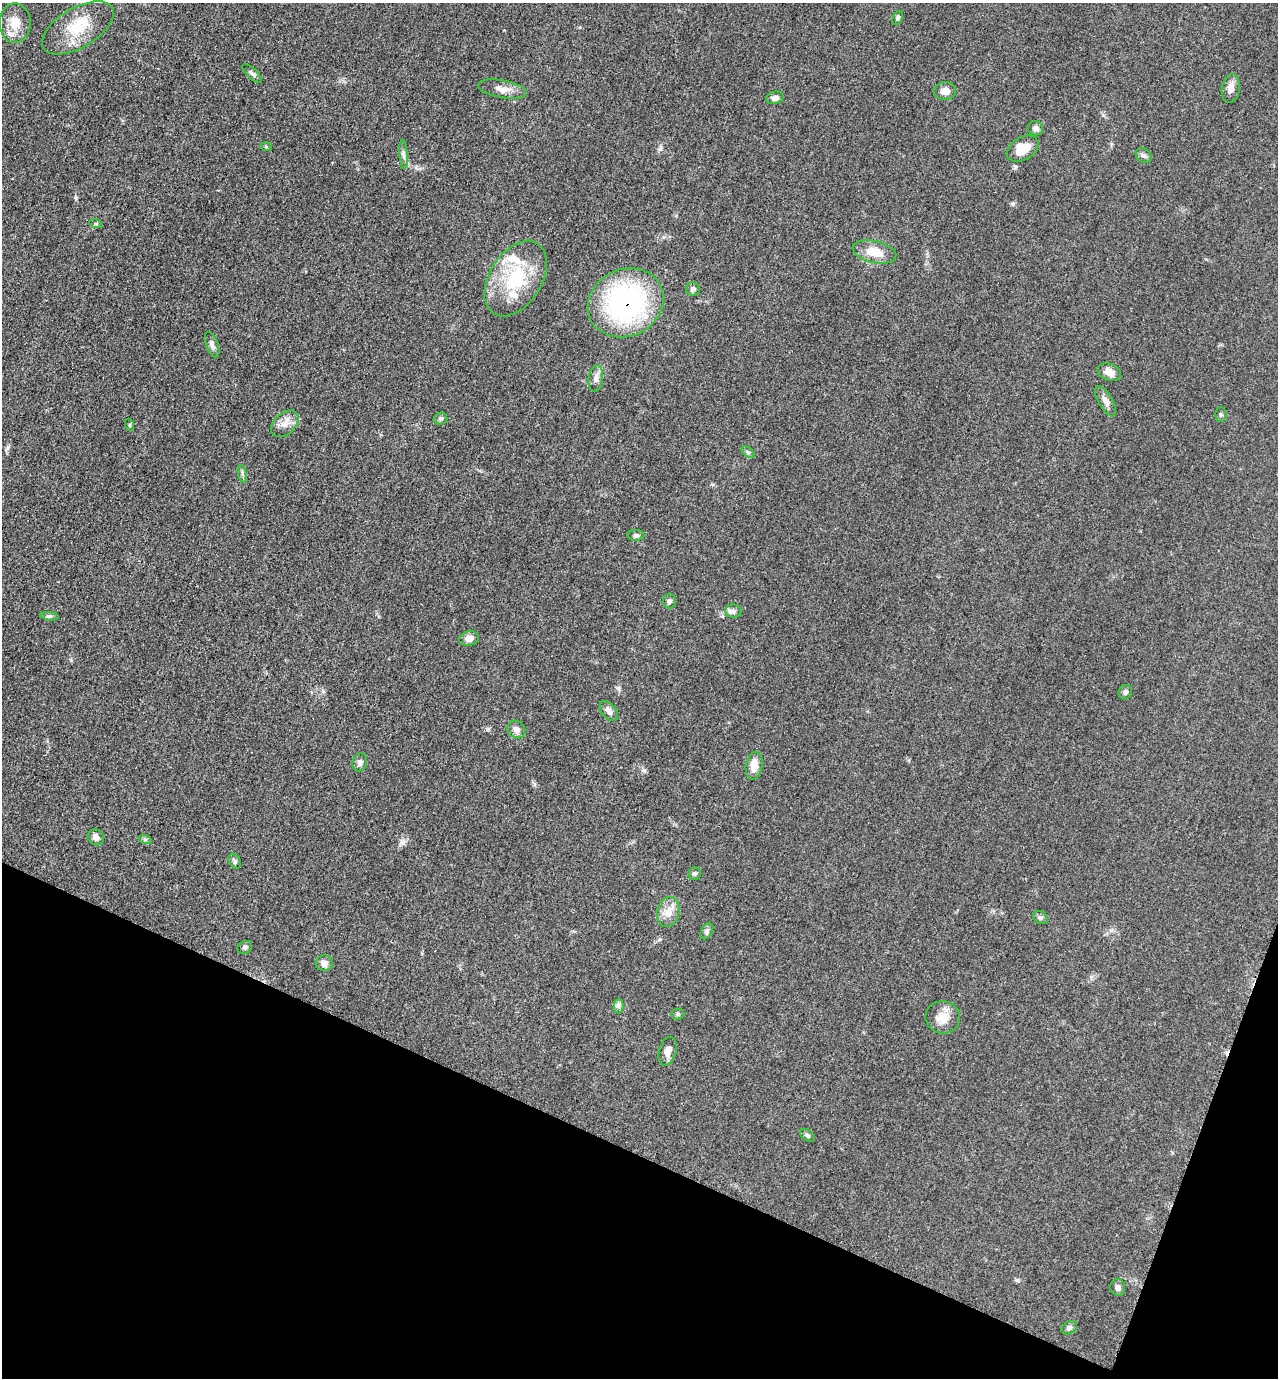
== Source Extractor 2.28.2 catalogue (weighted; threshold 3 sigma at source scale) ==
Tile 15 of 4 x 4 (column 3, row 4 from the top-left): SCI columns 2830-4105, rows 11-1386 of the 5530 x 5520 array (HDU 1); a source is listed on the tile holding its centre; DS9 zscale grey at full resolution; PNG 1280 x 1380 px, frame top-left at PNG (2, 3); each listed source drawn as its Kron ellipse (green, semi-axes under 4 px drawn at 4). Shown black and unused: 19% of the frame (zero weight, under 3 of 5 exposures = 1% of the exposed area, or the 3 px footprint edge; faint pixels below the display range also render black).
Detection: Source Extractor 2.28.2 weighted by HDU 2 'WHT'; one run over the whole footprint, this tile lists its part. Background 0.0497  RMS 0.0056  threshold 0.025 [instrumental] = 3 sigma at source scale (4.5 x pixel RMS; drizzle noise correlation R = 1.50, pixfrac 1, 0.05/0.05 arcsec/px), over >= 5 px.
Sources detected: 57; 3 inside a brighter listed object's ellipse — not listed separately; the other 54 listed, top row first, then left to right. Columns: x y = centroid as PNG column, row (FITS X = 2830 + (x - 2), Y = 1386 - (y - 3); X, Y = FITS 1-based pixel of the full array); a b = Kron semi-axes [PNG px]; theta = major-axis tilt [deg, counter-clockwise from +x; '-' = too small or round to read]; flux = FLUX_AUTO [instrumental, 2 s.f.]
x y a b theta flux
897 18 8 4 60 0.95
15 23 19 15 -90 9.1
78 28 40 20 31 20
252 73 12 5 -43 1.6
1231 88 15 9 81 3.7
502 89 24 8 -11 5.2
945 91 11 9 2 3.5
775 98 9 6 12 2.3
1035 128 8 7 - 2
266 146 6 4 -2 0.64
1023 149 17 11 30 11
404 155 14 4 -85 1.9
1144 156 9 6 -42 1.8
96 224 6 4 -17 0.82
874 252 22 11 -13 10
516 279 41 26 58 34
693 289 7 6 - 1.5
626 303 39 33 27 110
212 345 13 6 -69 2.1
1109 372 12 8 -23 4.4
596 378 13 7 82 3
1106 401 17 7 -60 3.1
1221 415 7 5 89 0.98
441 419 7 6 - 1.2
285 424 16 10 41 5
130 425 6 4 -72 0.59
748 452 7 4 -37 1
242 474 9 3 -77 1.1
636 535 8 5 1 1.2
670 601 7 6 - 1.3
733 611 8 6 -2 1.7
50 616 9 3 -5 0.99
469 638 10 7 12 3.4
1125 692 7 6 - 1.4
609 711 11 7 -52 2.7
516 729 9 8 - 2.9
360 762 9 7 72 2
754 766 14 8 80 6.7
96 837 8 7 - 2.4
145 839 6 4 -18 0.86
235 861 8 5 -60 1.3
695 874 6 6 - 1.1
668 912 15 11 78 6.1
1040 918 7 6 - 1.3
707 931 9 5 61 1.5
245 947 7 6 - 1.3
324 963 9 8 - 3
619 1006 7 5 90 1.4
678 1014 6 5 - 0.9
943 1017 17 16 - 8.1
668 1051 15 8 74 4.3
807 1135 8 5 -41 1.1
1118 1287 8 7 - 1.8
1069 1328 8 6 28 1.4
Overlapping masked pixels (flux is a lower limit): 1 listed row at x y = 626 303
Unlisted compact peaks at least as high as the median listed source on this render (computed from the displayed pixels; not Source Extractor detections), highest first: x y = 1015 167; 1013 204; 323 691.